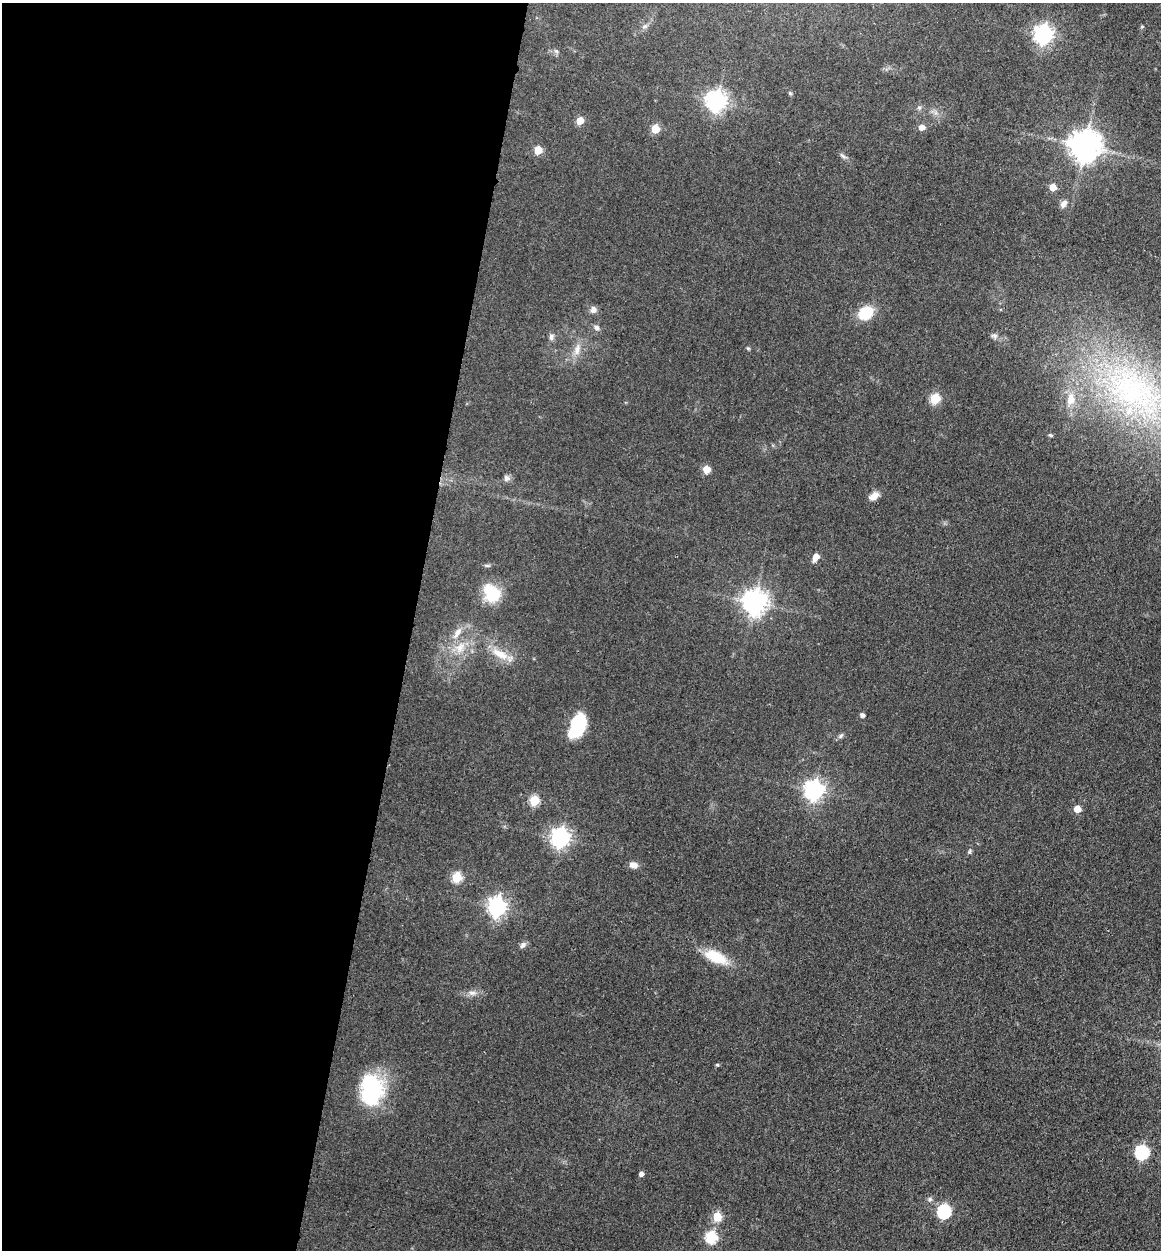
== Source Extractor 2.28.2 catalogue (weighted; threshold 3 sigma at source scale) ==
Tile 5 of 4 x 4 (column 1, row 2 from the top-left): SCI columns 259-1417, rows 2516-3763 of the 5198 x 5223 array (HDU 1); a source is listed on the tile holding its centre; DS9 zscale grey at full resolution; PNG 1163 x 1252 px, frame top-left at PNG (2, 3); no overlay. Shown black and unused: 35% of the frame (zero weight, under 3 of 4 exposures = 3% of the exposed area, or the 3 px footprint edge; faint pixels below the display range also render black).
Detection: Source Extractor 2.28.2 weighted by HDU 2 'WHT'; one run over the whole footprint, this tile lists its part. Background 0.0721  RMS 0.0069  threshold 0.0309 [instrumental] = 3 sigma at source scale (4.5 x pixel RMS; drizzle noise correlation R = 1.50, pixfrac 1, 0.05/0.05 arcsec/px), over >= 5 px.
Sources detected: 56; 1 inside a brighter listed object's ellipse — not listed separately; the other 55 listed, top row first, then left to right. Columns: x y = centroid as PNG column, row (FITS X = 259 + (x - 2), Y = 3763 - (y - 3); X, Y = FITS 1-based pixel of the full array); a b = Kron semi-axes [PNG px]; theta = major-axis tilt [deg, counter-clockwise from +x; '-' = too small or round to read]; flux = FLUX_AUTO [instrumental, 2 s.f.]
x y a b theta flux
1142 26 5 3 - 0.68
1043 34 7 7 - 310
556 51 6 5 - 1.4
790 93 6 5 - 1
716 101 7 7 - 400
919 107 6 5 - 1.5
580 120 5 5 - 13
922 127 6 5 - 5.1
655 129 5 5 - 19
1085 146 9 9 - 1200
538 150 5 5 - 18
843 156 9 4 -35 1.7
1053 187 5 5 - 10
1063 204 11 7 55 3.2
593 310 8 8 - 3.1
865 313 13 11 35 24
597 328 7 7 - 2.3
994 336 10 7 -21 2.4
551 337 9 6 -88 2.1
748 348 6 3 -19 0.78
577 350 15 8 72 6.1
1133 391 84 51 -29 190
935 399 5 5 - 37
1050 435 6 4 -21 0.97
706 469 5 5 - 15
507 478 9 8 - 2.4
874 496 13 8 36 5.1
815 557 8 5 62 7.9
492 594 22 16 -50 23
754 602 8 8 - 640
457 633 18 7 57 5.9
460 648 15 11 63 9.5
500 654 27 10 -29 13
862 715 4 4 - 2.4
577 726 23 13 67 39
841 736 8 5 40 1.6
814 790 7 7 - 360
534 801 5 5 - 35
1077 809 5 5 - 13
560 838 7 7 - 310
969 852 7 4 59 1.1
633 865 10 7 -14 4.3
457 877 6 5 - 35
497 907 7 7 - 300
523 945 10 6 50 2.3
715 957 23 11 -24 24
472 993 11 6 0 3.3
717 1065 4 4 - 0.87
371 1090 35 25 88 57
1142 1152 6 6 - 100
641 1174 4 4 - 2.9
930 1199 6 5 - 1.6
944 1211 6 6 - 100
717 1217 5 5 - 26
711 1237 6 6 - 64